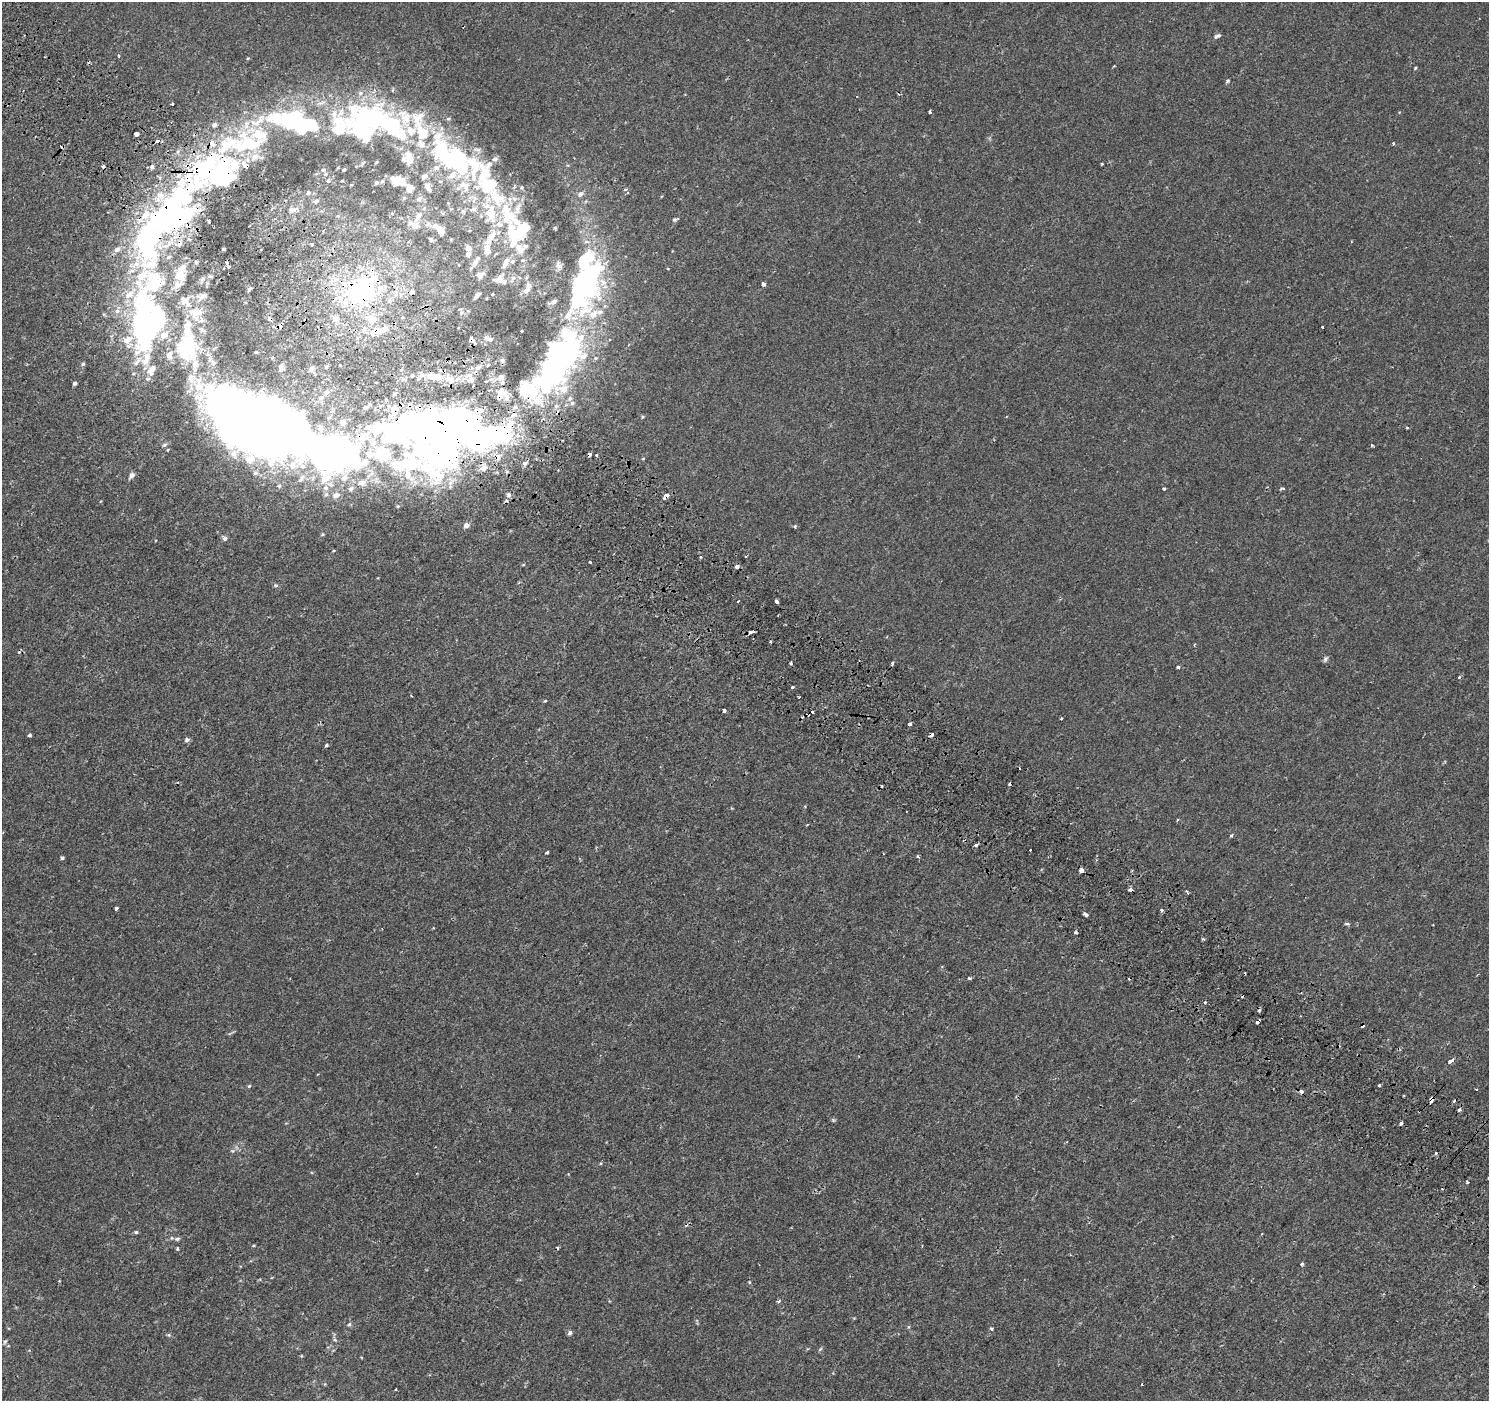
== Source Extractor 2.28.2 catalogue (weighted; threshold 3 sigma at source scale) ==
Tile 11 of 4 x 4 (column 3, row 3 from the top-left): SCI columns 3049-4535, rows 1700-3098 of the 6086 x 6113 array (HDU 1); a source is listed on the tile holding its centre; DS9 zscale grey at full resolution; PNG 1491 x 1403 px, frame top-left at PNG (2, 2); no overlay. Shown black and unused: <1% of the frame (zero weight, under 2 of 3 exposures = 3% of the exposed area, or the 3 px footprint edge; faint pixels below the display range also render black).
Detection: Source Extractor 2.28.2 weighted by HDU 2 'WHT'; one run over the whole footprint, this tile lists its part. Background 3.13e-04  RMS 0.0027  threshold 0.0122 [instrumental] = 3 sigma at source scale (4.5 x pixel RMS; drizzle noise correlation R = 1.50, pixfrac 1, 0.0396/0.0396 arcsec/px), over >= 5 px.
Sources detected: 345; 33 inside a brighter object's white glare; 25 cosmic-ray / hot-pixel residue — not listed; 86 inside a brighter listed object's ellipse — not listed separately; the other 201 listed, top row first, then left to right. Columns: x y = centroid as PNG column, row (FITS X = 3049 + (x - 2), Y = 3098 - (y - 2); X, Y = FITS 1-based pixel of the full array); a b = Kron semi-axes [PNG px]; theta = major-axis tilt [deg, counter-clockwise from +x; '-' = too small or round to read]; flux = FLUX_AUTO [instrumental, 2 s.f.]
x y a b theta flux
1217 36 10 5 26 0.61
248 58 4 3 - 0.26
1415 68 3 3 - 0.35
1227 81 5 4 - 0.4
172 104 3 3 - 1.1
930 112 3 3 - 0.82
391 125 104 28 -34 45
339 130 48 30 84 15
136 134 4 3 - 3.2
157 141 3 3 - 2.4
229 144 78 25 24 34
1394 144 4 3 - 0.28
1102 164 3 3 - 0.22
152 167 5 5 - 0.6
220 175 59 30 3 64
424 177 7 5 34 0.63
328 181 6 4 75 0.39
398 181 13 7 -10 5.4
376 183 5 5 - 0.4
488 183 87 35 -53 32
351 185 4 2 - 0.17
428 187 11 6 -63 1.1
409 188 9 8 - 1.5
625 189 6 4 2 0.32
308 192 4 3 - 2.2
580 194 8 6 34 1
160 195 12 10 3 2.6
419 199 9 5 37 0.67
316 201 7 6 - 0.49
292 210 9 7 -7 1.1
463 211 6 5 - 0.43
418 216 18 7 56 2.1
674 220 6 5 - 0.47
209 221 4 3 - 1.2
428 224 8 6 16 0.78
440 230 10 7 -54 2.4
491 237 24 8 58 2.9
431 240 6 5 - 0.42
312 244 3 3 - 0.79
468 248 6 5 - 1.1
224 249 3 2 - 0.33
468 254 7 5 64 0.91
512 261 6 5 - 0.47
196 262 5 4 - 0.36
475 262 13 6 59 1
227 264 7 3 -66 3.5
504 265 8 6 61 0.74
559 265 10 8 -55 0.95
668 269 3 3 - 0.21
480 275 9 6 16 1.1
513 278 7 4 44 0.51
202 279 9 6 46 0.72
500 280 11 7 -28 1.8
153 284 81 44 -77 44
585 284 62 30 69 62
763 284 4 3 - 2.1
361 290 26 24 26 32
527 290 11 6 39 1.1
412 292 4 4 - 2
478 294 6 5 - 0.41
203 296 14 7 28 1.2
201 319 8 7 - 1.1
336 319 7 6 - 1.3
372 319 7 7 - 3
1322 327 3 3 - 0.45
377 331 17 7 15 3
522 331 3 2 - 0.18
488 338 10 4 -21 0.92
128 340 14 8 42 2.1
256 352 3 3 - 0.26
567 357 51 28 31 38
146 358 19 9 71 2.8
502 360 5 5 - 0.52
213 363 9 6 -74 0.9
83 364 4 4 - 0.4
195 365 20 9 86 3.4
340 365 3 2 - 0.32
281 366 6 5 - 0.6
326 367 4 4 - 0.34
478 368 7 6 - 0.84
152 369 13 8 59 2.1
311 369 8 5 65 0.56
412 376 4 4 - 0.3
431 376 12 7 -19 2.8
501 377 6 6 - 0.94
450 379 16 7 -36 2.1
471 379 9 6 -42 1
75 383 4 4 - 0.57
528 389 58 31 4 20
326 392 6 6 - 0.84
504 393 10 9 - 1.9
395 394 3 3 - 2.7
321 398 7 5 21 0.55
570 398 7 5 61 0.59
515 407 5 5 - 0.6
365 408 6 5 - 0.53
394 413 7 4 45 3.1
642 417 5 4 - 0.31
342 422 7 6 - 0.79
266 426 15 10 62 260
1407 428 3 3 - 0.31
457 431 62 27 -2 210
362 438 14 10 84 3
164 445 6 5 - 0.5
1372 445 3 3 - 0.36
382 454 18 14 0 7.6
590 454 4 3 - 2.4
597 455 3 3 - 0.43
498 457 8 7 - 1.4
643 458 5 3 - 0.21
365 462 10 9 - 1.2
525 463 6 5 - 0.77
483 468 8 7 - 1.3
255 473 7 5 2 0.6
132 475 6 5 - 1.2
408 475 12 8 -89 1.6
325 478 14 12 -77 3.6
344 478 8 6 47 0.83
300 480 10 4 56 0.56
361 483 8 6 12 0.95
279 486 5 4 - 0.28
1282 488 6 4 3 0.36
351 489 5 4 - 0.41
1164 489 3 3 - 0.33
326 494 5 4 - 0.35
336 495 6 5 - 1.1
508 495 6 5 - 0.72
666 496 6 3 39 1.7
398 506 4 3 - 0.19
466 525 6 5 - 1.1
795 526 4 3 - 0.44
322 534 5 4 - 0.32
225 538 6 5 - 0.71
700 557 3 3 - 0.31
590 562 3 3 - 0.98
737 567 4 3 - 1.4
276 585 6 4 -1 0.47
776 602 4 3 - 2.8
751 632 6 3 20 4.9
770 641 3 3 - 0.63
1325 659 7 5 70 0.63
791 663 3 3 - 0.36
892 663 3 3 - 0.89
1178 667 3 3 - 1.1
792 687 3 3 - 0.63
545 701 5 3 - 0.23
724 711 4 3 - 0.96
812 712 3 3 - 1.5
1061 719 3 2 - 0.21
909 724 4 3 - 2.1
29 735 4 3 - 0.71
932 735 4 3 - 4.3
187 740 5 5 - 0.77
326 745 4 3 - 0.5
1178 819 3 3 - 0.28
1231 835 4 3 - 0.33
976 845 3 3 - 0.7
1030 850 3 3 - 0.39
547 853 3 3 - 0.71
917 856 4 3 - 0.38
62 858 4 4 - 0.44
579 858 5 3 - 0.24
1081 871 4 4 - 4.3
1130 889 4 3 - 4.1
1187 891 5 3 - 0.41
116 908 4 4 - 0.73
1162 910 3 3 - 0.78
1086 915 5 3 - 1.1
1347 924 6 3 18 0.33
433 928 3 2 - 0.21
1076 932 4 3 - 0.94
1203 939 5 3 - 0.3
969 978 5 4 - 0.32
1258 1022 6 3 43 1.3
1451 1061 5 3 - 3.5
1379 1085 3 3 - 0.75
249 1086 5 4 - 0.32
1476 1089 3 2 - 0.23
1301 1092 4 3 - 1.5
1431 1099 6 4 78 7.5
1459 1110 3 3 - 1
833 1120 6 4 -45 0.34
1401 1123 4 3 - 0.72
1436 1153 3 2 - 0.6
1467 1182 4 3 - 0.57
136 1232 5 4 - 0.4
1261 1234 4 2 - 0.21
177 1239 8 5 10 0.56
177 1249 3 3 - 0.86
1301 1264 4 3 - 0.51
59 1281 3 2 - 0.28
749 1282 4 3 - 0.22
779 1302 3 3 - 0.71
349 1324 6 4 28 0.37
991 1329 5 4 - 0.41
570 1333 6 5 - 0.63
169 1335 6 5 - 0.35
335 1340 7 4 -44 0.4
5 1341 7 4 62 0.41
820 1349 8 3 45 0.32
395 1390 3 3 - 0.64
Overlapping masked pixels (flux is a lower limit): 13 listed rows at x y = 220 175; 361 290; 377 331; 528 389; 394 413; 457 431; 590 454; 498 457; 666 496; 932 735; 1130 889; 1301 1092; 1431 1099
Unlisted compact peaks at least as high as the median listed source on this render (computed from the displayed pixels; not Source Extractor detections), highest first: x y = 799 697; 601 1163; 908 1327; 249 289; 523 565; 232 1151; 119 56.